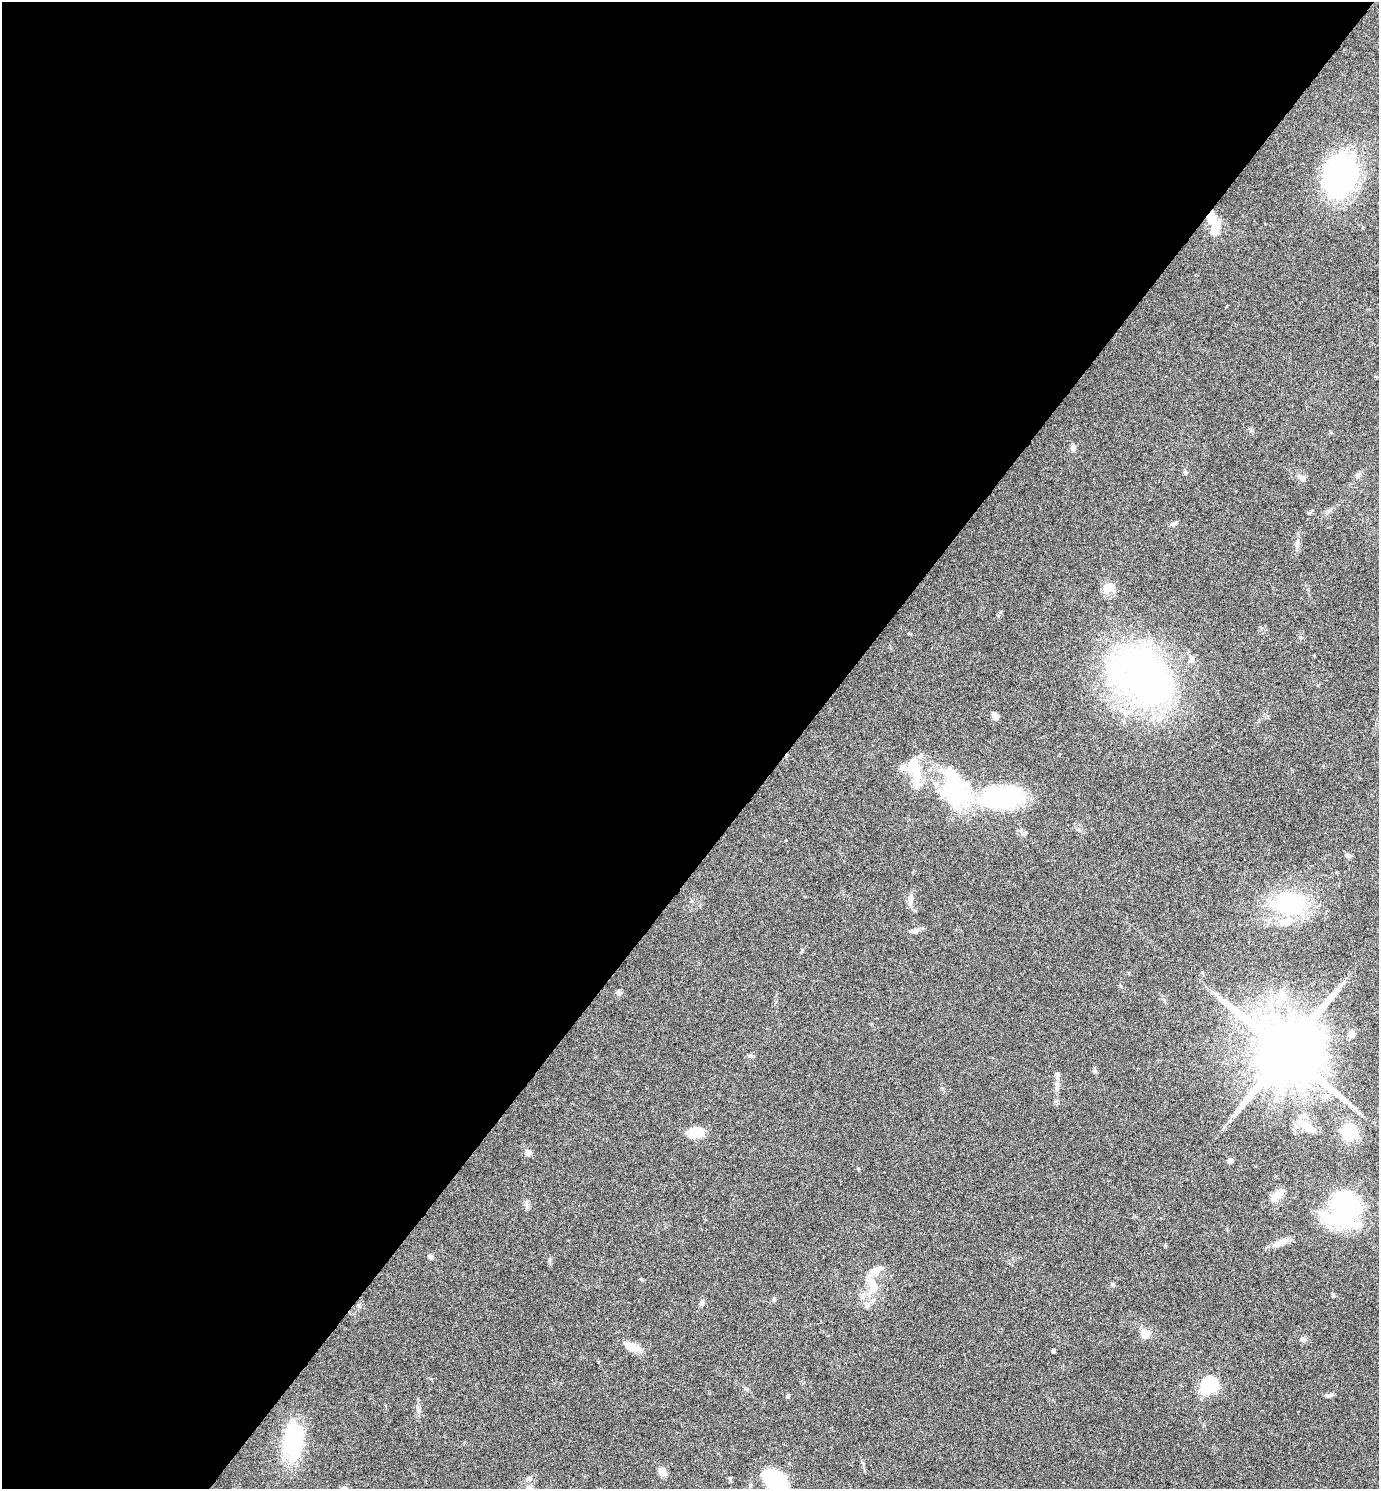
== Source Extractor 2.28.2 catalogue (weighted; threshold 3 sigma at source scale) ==
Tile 5 of 4 x 4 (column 1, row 2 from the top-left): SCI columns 156-1532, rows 2981-4467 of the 5958 x 5955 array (HDU 1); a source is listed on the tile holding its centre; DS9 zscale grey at full resolution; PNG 1381 x 1491 px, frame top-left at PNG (2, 2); no overlay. Shown black and unused: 57% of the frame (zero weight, under 4 of 8 exposures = <1% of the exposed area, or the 3 px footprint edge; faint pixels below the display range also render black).
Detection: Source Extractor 2.28.2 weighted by HDU 2 'WHT'; one run over the whole footprint, this tile lists its part. Background 0.116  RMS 0.0051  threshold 0.0209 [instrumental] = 3 sigma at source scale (4.09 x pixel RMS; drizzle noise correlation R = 1.36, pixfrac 0.8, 0.05/0.05 arcsec/px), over >= 5 px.
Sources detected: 58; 3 inside a brighter object's white glare — not listed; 5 inside a brighter listed object's ellipse — not listed separately; the other 50 listed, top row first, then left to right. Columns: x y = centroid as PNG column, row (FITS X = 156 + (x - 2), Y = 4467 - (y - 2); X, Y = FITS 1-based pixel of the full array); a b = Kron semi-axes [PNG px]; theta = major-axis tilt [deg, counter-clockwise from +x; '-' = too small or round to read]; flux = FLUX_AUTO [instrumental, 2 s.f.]
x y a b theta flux
1340 176 37 28 74 96
1210 219 17 10 -85 6.9
1073 448 8 6 -89 1.7
1185 472 6 4 -19 0.61
1358 475 9 4 55 1.1
1302 478 10 7 -8 1.9
1174 524 9 5 17 1.1
1297 544 11 5 73 1.6
1108 588 13 10 45 4.9
1192 659 9 7 67 1.4
1142 676 71 47 -40 180
995 716 9 5 -60 1.8
916 770 39 13 -75 14
953 775 21 15 -43 11
1002 797 54 26 4 56
910 899 17 6 79 2.4
1290 904 32 19 -8 49
914 931 11 6 10 1.9
619 992 6 6 - 1.1
1282 995 14 10 84 5.4
1324 1027 11 9 86 3.4
1352 1033 9 7 -86 2.6
1286 1052 19 17 -39 6100
1095 1070 7 4 -71 0.72
1057 1075 13 6 -83 1.9
1308 1127 20 12 -36 7.3
695 1132 17 12 9 8.3
1349 1132 16 15 - 14
528 1153 9 7 12 1.7
1230 1161 4 4 - 3
1277 1195 18 8 25 4.1
1346 1205 36 27 -88 56
1281 1242 20 8 24 4.2
430 1257 6 5 - 1
877 1269 20 8 23 4.3
873 1287 18 12 56 8.4
1333 1295 5 4 - 0.7
774 1299 6 4 70 0.71
702 1302 8 5 78 1.4
1145 1334 10 8 22 2.5
1303 1340 7 6 - 1.5
632 1347 16 9 -22 5.7
1053 1351 4 3 - 1.1
1208 1385 15 11 58 28
1331 1395 9 4 9 1
788 1396 4 4 - 0.88
293 1443 31 15 86 43
662 1472 6 5 - 6.3
730 1478 6 4 -83 0.68
775 1481 25 16 -41 39
Overlapping masked pixels (flux is a lower limit): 1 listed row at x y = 1210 219
Isophote crosses this tile's border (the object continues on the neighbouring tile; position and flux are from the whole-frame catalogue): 1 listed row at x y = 775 1481
Unlisted compact peaks at least as high as the median listed source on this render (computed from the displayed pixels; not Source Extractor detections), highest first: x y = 1309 513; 1112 1284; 858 1168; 527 1207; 1165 1245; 549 1260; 418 1410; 641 1279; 598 1362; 802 951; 751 1056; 1346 855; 1202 972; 1300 637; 747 1389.